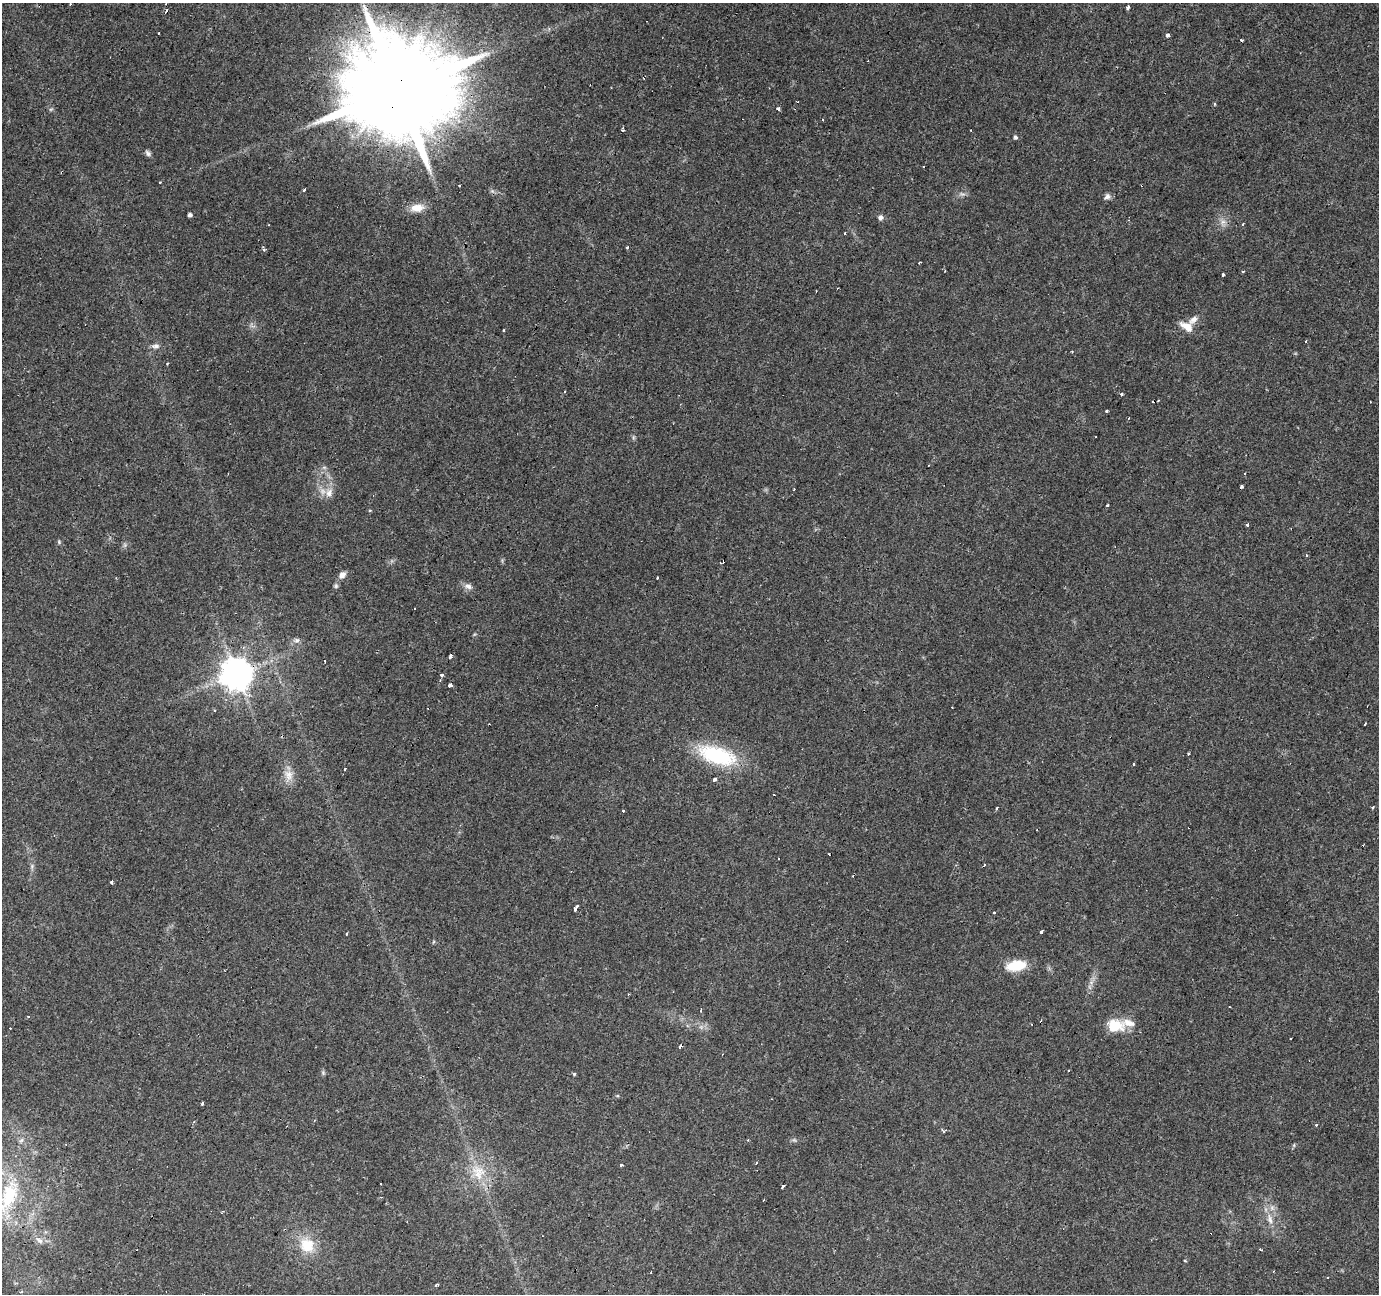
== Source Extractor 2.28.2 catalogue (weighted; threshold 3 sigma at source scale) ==
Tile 10 of 4 x 4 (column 2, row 3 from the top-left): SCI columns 1377-2753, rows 1500-2791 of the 5510 x 5647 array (HDU 1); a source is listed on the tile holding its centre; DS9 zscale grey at full resolution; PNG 1381 x 1296 px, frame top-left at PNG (2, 3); no overlay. Shown black and unused: <1% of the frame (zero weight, under 3 of 4 exposures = <1% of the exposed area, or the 3 px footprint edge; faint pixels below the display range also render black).
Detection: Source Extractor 2.28.2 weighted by HDU 2 'WHT'; one run over the whole footprint, this tile lists its part. Background 0.0565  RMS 0.0043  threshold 0.0191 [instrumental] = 3 sigma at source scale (4.5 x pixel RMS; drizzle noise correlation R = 1.50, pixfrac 1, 0.0396/0.0396 arcsec/px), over >= 5 px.
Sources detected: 133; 1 too faint to see at this stretch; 43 cosmic-ray / hot-pixel residue — not listed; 1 inside a brighter listed object's ellipse — not listed separately; the other 88 listed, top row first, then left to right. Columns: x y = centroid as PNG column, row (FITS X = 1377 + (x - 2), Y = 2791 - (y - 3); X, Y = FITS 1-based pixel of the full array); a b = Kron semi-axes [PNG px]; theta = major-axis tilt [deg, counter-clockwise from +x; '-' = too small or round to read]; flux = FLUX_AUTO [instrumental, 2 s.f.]
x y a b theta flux
70 4 3 2 - 0.6
1128 7 3 3 - 1.9
166 10 3 3 - 1.8
1167 35 3 3 - 6.7
397 90 29 26 50 11000
778 109 3 3 - 6.5
1015 137 5 4 - 0.88
148 153 8 6 -47 1.2
304 190 3 3 - 1.9
962 194 9 5 -11 1.2
1107 196 9 7 42 1.5
417 208 16 10 7 4.8
190 215 4 4 - 1.1
880 217 7 6 - 1.3
1223 222 8 6 43 1.8
1243 225 3 3 - 1.6
845 233 4 3 - 0.61
627 247 3 3 - 0.9
264 249 4 4 - 0.91
1223 275 3 3 - 2.3
1193 320 13 8 42 2.6
1187 326 18 9 -34 4.5
503 330 3 2 - 0.66
155 346 12 6 5 1.6
1072 352 3 3 - 0.34
167 363 3 2 - 0.64
1122 394 3 3 - 8.7
1107 411 3 3 - 2.6
1129 418 4 2 - 0.33
929 465 3 2 - 0.51
324 467 7 4 0 0.77
1244 474 3 2 - 0.48
329 493 13 10 69 3.6
1108 505 3 3 - 1.2
1247 525 3 3 - 1.4
59 542 6 4 -49 0.57
1306 555 4 3 - 0.51
342 575 9 7 51 2.1
658 578 3 3 - 0.65
336 586 7 6 - 0.87
468 586 11 7 -19 2
297 640 8 7 - 1.4
450 656 5 3 - 5.5
324 661 3 3 - 1.1
237 674 10 9 - 710
442 675 3 3 - 3
440 680 3 3 - 0.43
450 685 3 3 - 9.7
1189 754 3 3 - 1.1
717 755 42 18 -17 34
1134 764 4 3 - 1.3
345 769 3 2 - 1.4
288 774 13 12 - 4
714 780 4 3 - 11
1373 807 3 3 - 1.5
997 808 3 3 - 7.6
623 811 3 2 - 0.87
32 866 6 5 - 0.81
111 882 3 3 - 3.4
576 909 4 3 - 9.8
1042 932 3 3 - 2.1
346 934 4 2 - 0.41
1016 965 22 11 9 12
701 1011 3 2 - 1.4
1114 1026 20 14 3 11
701 1027 6 6 - 1.1
1291 1038 3 2 - 0.55
680 1046 4 3 - 2.3
1068 1071 3 2 - 0.43
323 1073 7 5 -79 0.71
574 1074 5 4 - 0.49
202 1104 4 3 - 0.96
944 1130 7 4 -1 0.87
21 1140 7 6 - 1.1
748 1140 3 3 - 0.53
756 1163 3 3 - 0.55
621 1165 3 3 - 1.5
478 1170 22 11 -16 7.3
381 1183 3 2 - 0.55
783 1186 3 3 - 5.3
9 1196 55 21 70 32
1270 1219 16 7 -77 3.3
39 1240 11 7 -37 2.1
307 1245 23 20 -49 12
1185 1261 4 2 - 0.34
1273 1272 3 2 - 0.35
436 1285 4 3 - 0.63
21 1292 5 4 - 0.52
Overlapping masked pixels (flux is a lower limit): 2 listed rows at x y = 397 90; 237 674
Isophote crosses this tile's border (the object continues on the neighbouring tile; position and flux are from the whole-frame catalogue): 1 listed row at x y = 9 1196